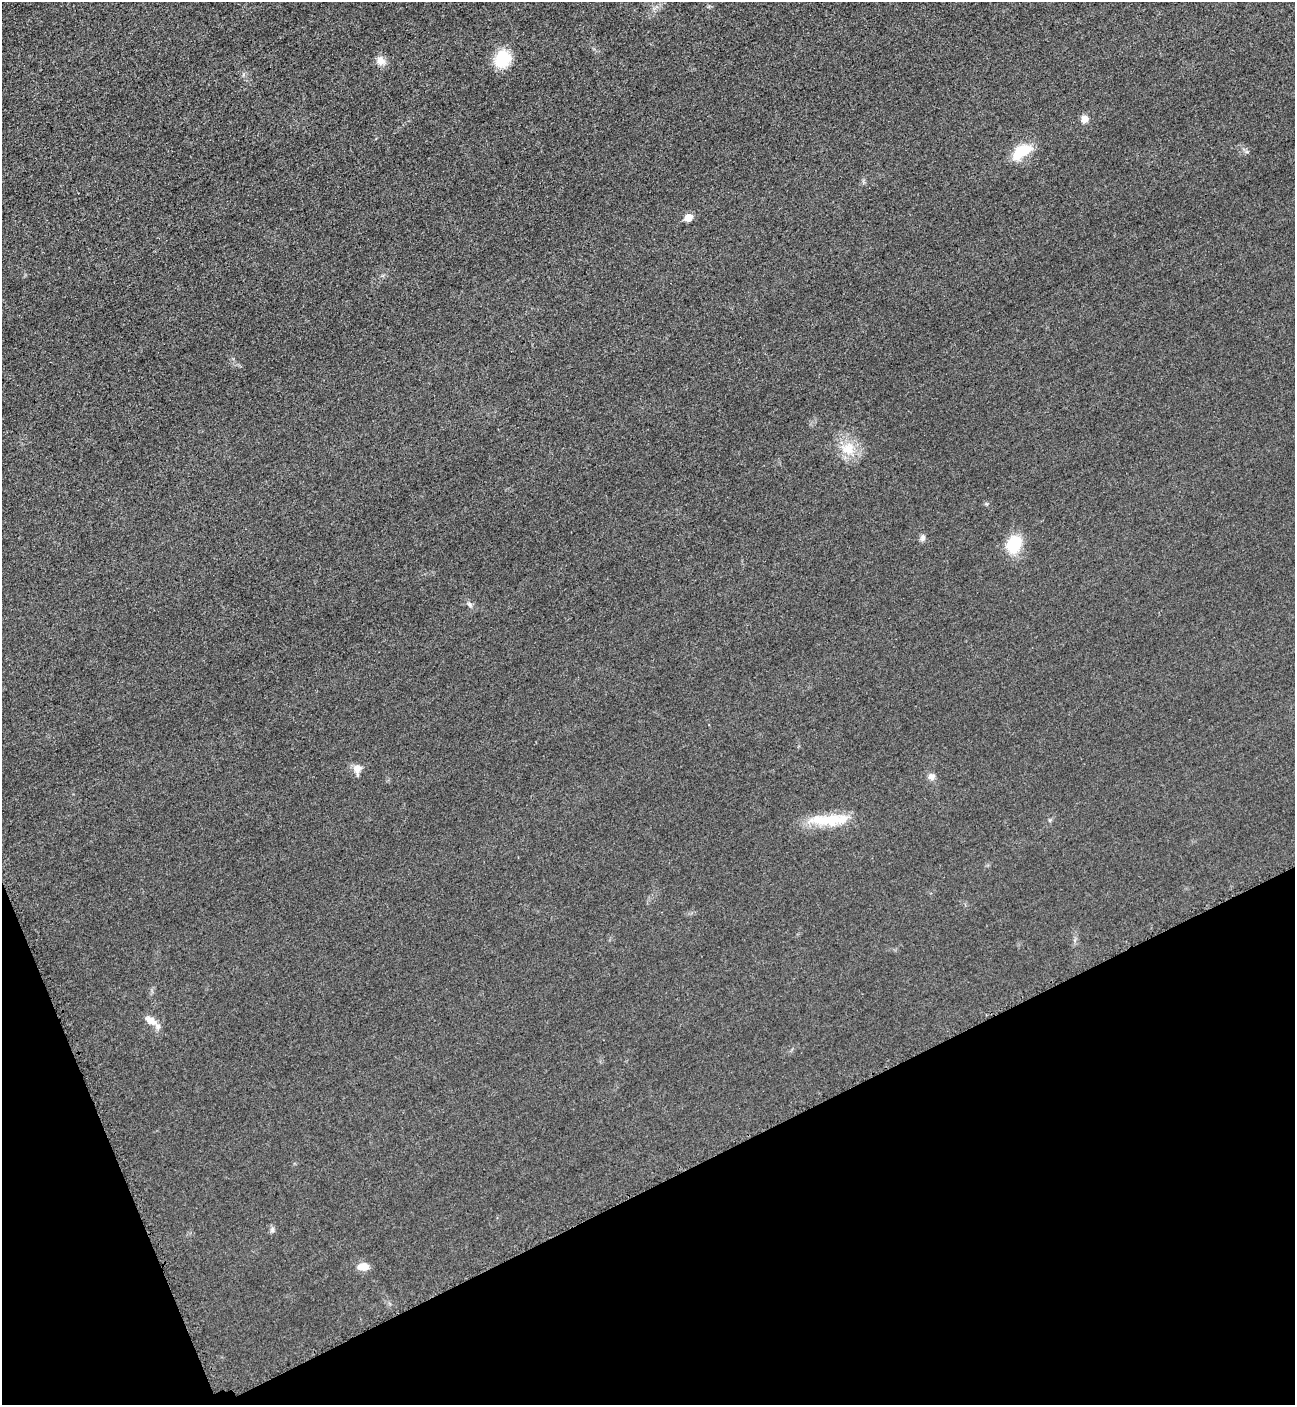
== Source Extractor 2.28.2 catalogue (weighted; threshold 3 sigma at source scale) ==
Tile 14 of 4 x 4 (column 2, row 4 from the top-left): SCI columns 1595-2887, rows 67-1469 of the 5669 x 5701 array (HDU 1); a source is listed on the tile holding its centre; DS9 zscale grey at full resolution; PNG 1297 x 1407 px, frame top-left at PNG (2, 2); no overlay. Shown black and unused: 19% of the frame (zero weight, under 3 of 5 exposures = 4% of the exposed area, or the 3 px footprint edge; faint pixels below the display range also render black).
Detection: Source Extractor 2.28.2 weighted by HDU 2 'WHT'; one run over the whole footprint, this tile lists its part. Background 0.0193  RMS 0.0052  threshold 0.0234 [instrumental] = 3 sigma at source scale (4.5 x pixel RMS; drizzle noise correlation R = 1.50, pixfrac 1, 0.05/0.05 arcsec/px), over >= 5 px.
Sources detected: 17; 2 inside a brighter listed object's ellipse — not listed separately; the other 15 listed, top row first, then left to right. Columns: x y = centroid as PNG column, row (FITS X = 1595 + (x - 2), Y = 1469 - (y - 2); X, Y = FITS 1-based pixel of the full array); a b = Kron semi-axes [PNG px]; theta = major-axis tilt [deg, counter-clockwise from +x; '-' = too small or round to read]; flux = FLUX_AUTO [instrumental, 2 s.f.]
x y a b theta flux
502 59 16 14 51 21
381 61 13 11 -56 3.9
1085 119 8 8 - 3.7
1022 152 27 13 35 14
688 218 7 6 - 6.2
848 449 21 19 -6 12
923 538 9 7 68 1.6
1014 544 16 12 71 22
469 604 8 5 -60 1.4
357 769 13 10 88 3.7
931 776 9 9 - 2.5
830 820 40 17 5 17
151 1020 19 9 -30 5.1
272 1230 8 6 75 1.3
363 1266 13 8 4 5.4